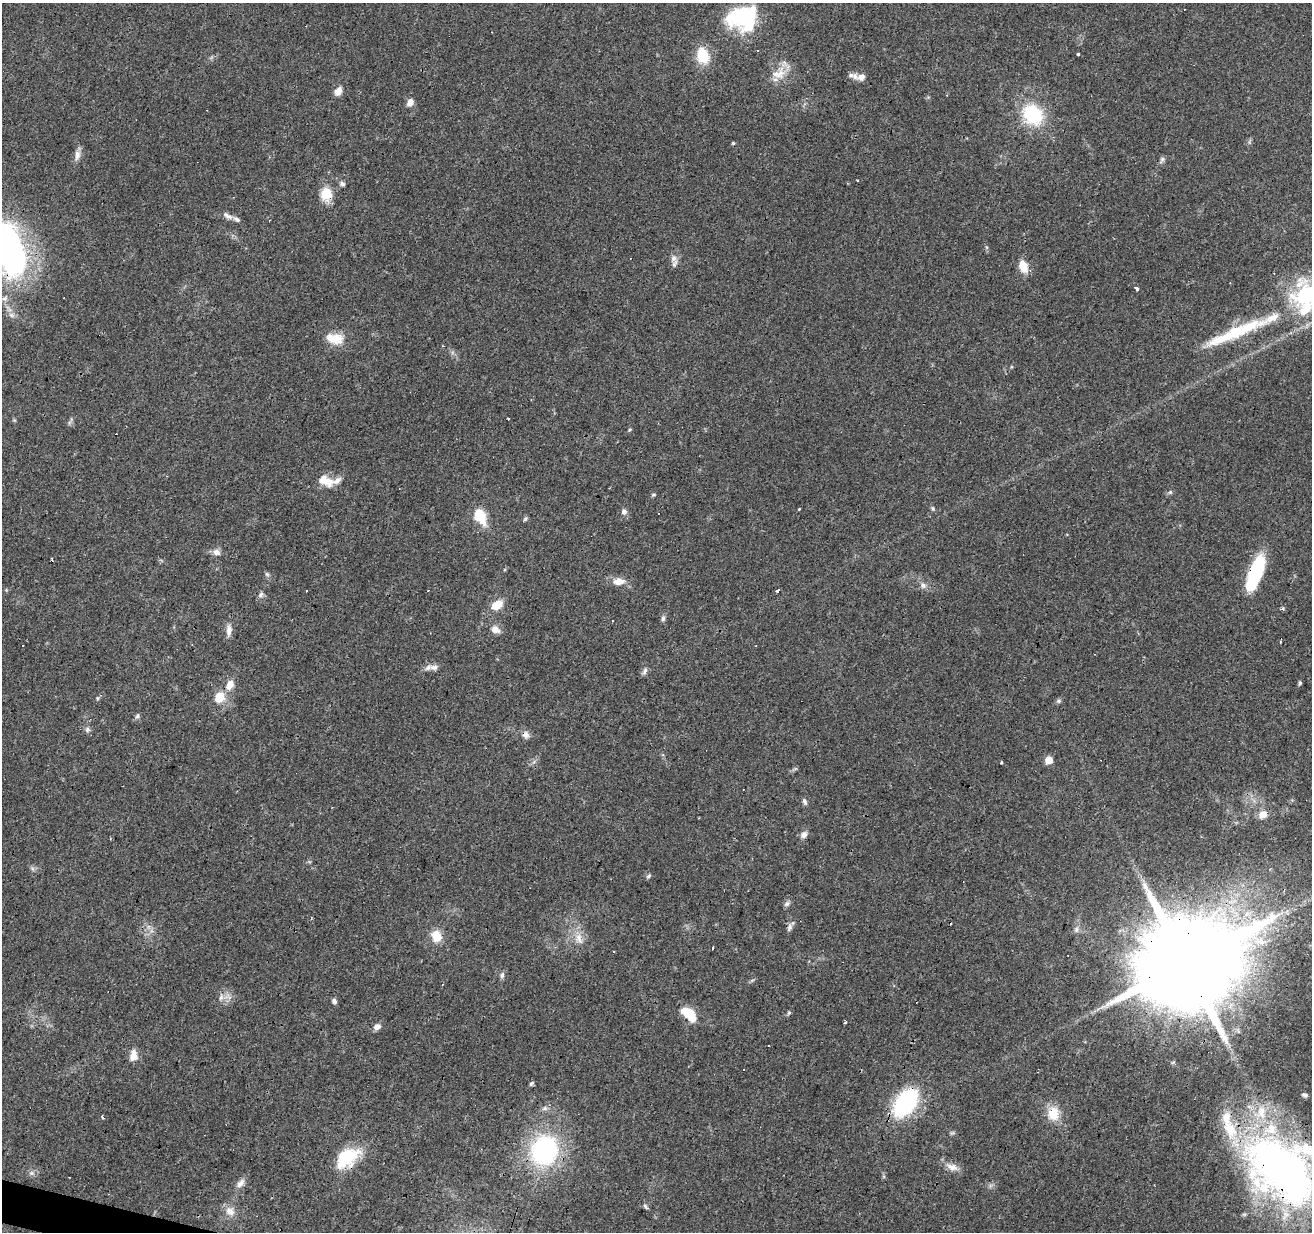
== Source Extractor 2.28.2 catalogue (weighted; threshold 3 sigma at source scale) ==
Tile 7 of 4 x 4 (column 3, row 2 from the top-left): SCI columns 2621-3930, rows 2678-3907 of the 5245 x 5417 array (HDU 1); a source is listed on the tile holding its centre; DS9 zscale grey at full resolution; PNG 1314 x 1234 px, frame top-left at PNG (2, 3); no overlay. Shown black and unused: <1% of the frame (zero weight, under 3 of 4 exposures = <1% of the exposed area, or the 3 px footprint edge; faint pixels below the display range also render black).
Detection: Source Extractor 2.28.2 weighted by HDU 2 'WHT'; one run over the whole footprint, this tile lists its part. Background 0.0451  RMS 0.0046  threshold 0.0206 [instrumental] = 3 sigma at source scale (4.5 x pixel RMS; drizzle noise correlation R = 1.50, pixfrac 1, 0.0396/0.0396 arcsec/px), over >= 5 px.
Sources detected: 128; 4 inside a brighter object's white glare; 19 cosmic-ray / hot-pixel residue — not listed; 11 inside a brighter listed object's ellipse — not listed separately; the other 94 listed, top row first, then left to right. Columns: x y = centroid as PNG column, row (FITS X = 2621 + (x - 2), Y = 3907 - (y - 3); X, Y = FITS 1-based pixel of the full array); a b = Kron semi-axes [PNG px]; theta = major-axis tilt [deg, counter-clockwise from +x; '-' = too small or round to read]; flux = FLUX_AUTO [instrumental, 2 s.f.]
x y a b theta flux
743 15 38 17 22 36
1078 54 3 3 - 3
703 56 17 13 -75 13
779 74 23 14 20 7.5
851 75 8 6 19 1.3
861 77 11 8 16 2.6
338 91 11 8 64 3.2
947 95 3 2 - 0.49
410 102 9 7 64 2.9
1033 114 17 14 -48 33
733 143 5 4 - 0.51
77 155 15 7 84 2.7
1162 159 9 6 63 1.2
342 184 7 5 -37 1.2
326 194 13 11 85 11
228 216 16 6 -30 2.4
9 249 56 28 -72 140
675 263 13 6 62 1.9
1023 266 14 9 -69 6.5
1137 288 3 3 - 22
5 298 9 6 22 1.4
1304 298 43 28 0 38
1237 332 79 13 23 30
334 338 24 13 -9 8.7
508 419 3 2 - 0.65
630 429 6 3 57 0.54
329 482 14 12 -76 4.9
1170 492 6 5 - 0.82
653 495 6 4 6 0.64
933 508 6 4 -83 0.68
799 509 3 3 - 0.59
624 511 7 7 - 1.6
480 516 11 7 -64 22
525 519 7 5 45 0.77
216 552 10 8 -13 2.5
1256 571 33 13 67 31
267 574 7 5 -44 0.86
619 581 11 7 2 5.2
923 585 9 8 - 1.8
777 590 4 3 - 4.2
306 591 3 3 - 1.2
261 595 8 6 43 1.2
497 605 14 9 32 6.7
1282 609 5 5 - 0.78
663 618 8 5 87 1.2
495 629 14 9 -31 3
229 631 16 7 85 3
1280 642 3 3 - 0.57
434 667 12 8 8 2.6
644 673 6 4 21 1.1
1300 683 7 4 69 0.71
229 685 12 8 54 4.7
219 697 6 6 - 18
97 698 6 3 -72 0.5
1059 701 7 5 1 0.88
137 716 7 5 74 0.96
87 729 8 7 - 1.3
526 735 10 9 - 2.2
1049 760 5 5 - 6.9
1002 763 3 2 - 0.59
805 802 9 5 -68 1.2
1263 815 11 10 - 4.1
804 835 8 7 - 2.4
649 876 7 5 29 0.84
787 904 9 6 44 1.3
1287 912 9 4 90 1.3
789 927 13 6 69 1.8
1076 930 8 6 75 1.4
436 936 12 10 -73 7.6
579 938 18 9 -74 4.8
713 947 4 3 - 2.7
614 951 2 2 - 0.49
1186 962 28 22 57 14000
502 975 8 5 70 1.4
221 997 10 6 74 1.7
334 1001 5 5 - 1.7
789 1013 7 5 67 0.69
689 1014 17 9 -42 14
845 1023 5 3 - 0.62
377 1027 10 7 24 2.1
133 1056 12 9 82 4.3
531 1083 6 4 50 0.87
1304 1095 9 5 -15 1.1
906 1103 36 21 52 42
545 1108 8 6 0 1.4
1053 1114 18 15 88 8.3
544 1150 23 20 63 78
347 1157 27 19 38 21
952 1167 17 8 -17 3.7
1281 1169 83 63 -23 240
31 1173 6 6 - 1.1
240 1183 14 7 51 2.6
645 1206 8 4 -55 0.82
230 1211 15 10 -24 3.7
Overlapping masked pixels (flux is a lower limit): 7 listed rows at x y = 9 249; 1256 571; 526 735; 1186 962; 906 1103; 347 1157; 1281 1169
Isophote crosses this tile's border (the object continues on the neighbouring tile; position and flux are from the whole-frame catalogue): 3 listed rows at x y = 9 249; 1304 298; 1281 1169